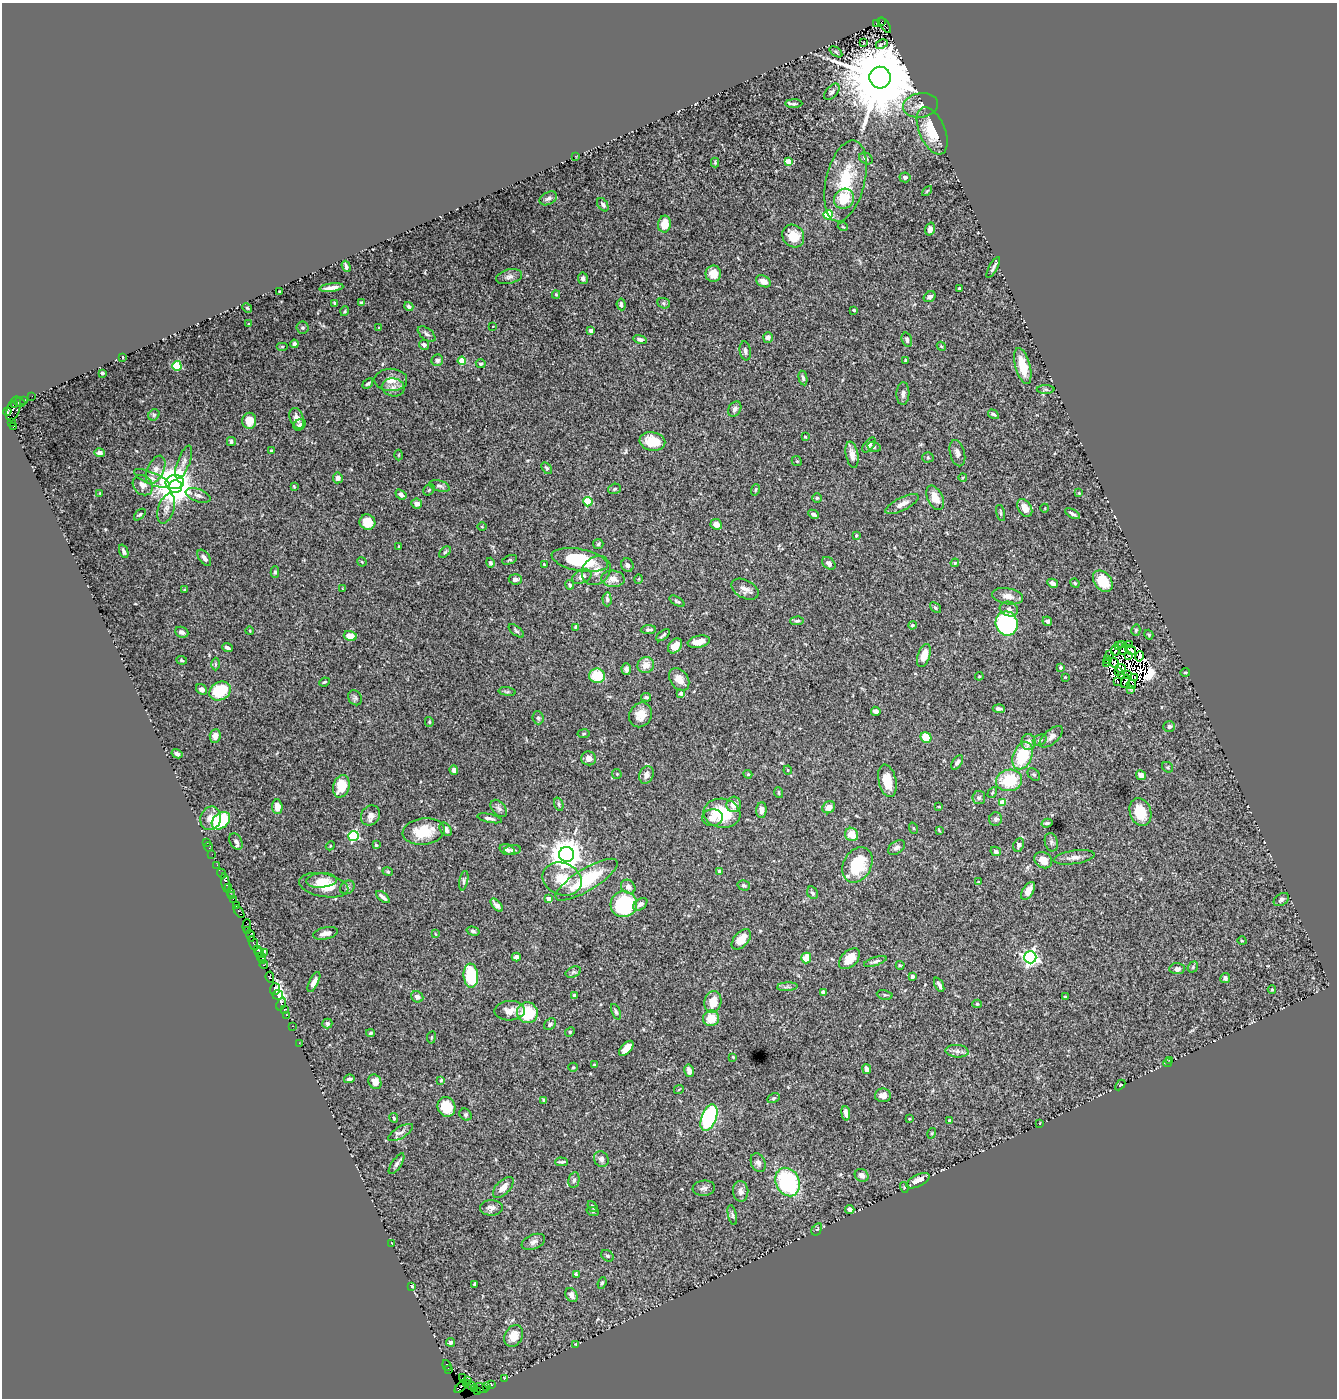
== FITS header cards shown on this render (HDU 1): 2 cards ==
NAXIS1  =                 1335
NAXIS2  =                 1396

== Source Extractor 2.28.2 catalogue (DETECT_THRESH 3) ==
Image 1335 x 1396 px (HDU 1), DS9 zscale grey, 1 PNG px = 1 image px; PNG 1339 x 1400 px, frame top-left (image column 1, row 1396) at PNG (2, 3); each listed source drawn as its Kron ellipse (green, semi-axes under 4 px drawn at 4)
Background 0.859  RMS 0.027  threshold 0.082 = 3 sigma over >= 5 px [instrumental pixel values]
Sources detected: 454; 14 with non-positive FLUX_AUTO (blend fragments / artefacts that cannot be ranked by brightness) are neither listed nor drawn; the other 440 listed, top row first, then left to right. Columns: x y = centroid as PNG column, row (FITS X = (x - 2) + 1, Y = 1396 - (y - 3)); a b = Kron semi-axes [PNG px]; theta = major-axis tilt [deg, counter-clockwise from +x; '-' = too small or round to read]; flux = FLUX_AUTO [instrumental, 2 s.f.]
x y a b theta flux
882 21 4 2 - 230
876 23 3 3 - 140
885 25 9 4 -55 430
863 43 3 2 - 1.1
882 44 6 3 26 4.8
836 52 7 4 -36 2.8
880 78 11 10 - 31000
832 92 10 5 48 5.2
794 104 8 4 1 3.6
920 105 17 12 7 16
932 131 25 13 -67 58
575 156 2 2 - 1.3
866 158 7 5 -32 5.3
788 161 4 4 - 39
715 163 5 4 - 2.1
905 177 5 5 - 4.8
845 181 41 19 77 96
927 191 6 3 45 1.8
548 198 9 6 27 5.9
844 199 10 9 - 44
603 205 7 4 -55 5.3
828 215 4 4 - 110
665 224 8 6 81 27
843 227 5 3 - 1.6
930 229 6 4 74 6.4
793 236 12 10 -54 34
346 266 6 3 -71 4.9
993 268 12 3 61 5
713 274 8 7 - 17
509 277 13 7 14 8.5
583 278 6 5 - 4.8
763 281 8 5 -30 11
331 288 12 3 8 9.6
959 288 3 2 - 2
280 291 3 2 - 1.7
556 294 4 3 - 2
930 297 6 5 - 5.6
361 302 3 2 - 1.9
335 303 4 2 - 2.6
664 303 6 5 - 3
621 304 6 4 -83 4.6
409 306 5 4 - 4.7
247 308 5 4 - 2.2
854 310 3 3 - 2.3
345 311 5 3 - 1.7
249 324 3 2 - 1.4
493 326 3 2 - 1
303 327 6 6 - 3.3
379 327 3 3 - 1.9
591 331 4 3 - 12
427 334 10 5 -37 5.7
768 337 5 5 - 7.5
640 339 7 4 -13 5.1
907 340 7 5 -73 5.3
294 344 4 4 - 4.4
424 345 5 5 - 5.1
282 346 6 4 0 2
941 346 5 3 - 1.8
745 351 9 5 -79 5.8
123 357 3 2 - 1.7
437 360 6 5 - 5.5
905 360 3 2 - 1.6
462 361 4 4 - 42
481 364 5 4 - 2.9
177 366 5 4 - 100
1023 366 18 7 -75 44
102 373 3 3 - 2.9
803 378 7 4 -79 4.6
391 380 16 11 0 21
368 384 6 3 41 3.1
393 387 11 9 -10 12
1046 389 9 4 0 3.5
903 394 11 6 87 8.6
32 396 2 2 - 21
24 400 3 3 - 64
20 403 6 3 -13 140
15 405 4 2 - 99
13 409 13 6 70 520
735 409 8 6 58 6.1
7 411 4 3 - 130
993 414 6 4 -29 3.1
154 415 6 5 - 3.1
297 418 11 7 -70 10
249 421 8 7 - 24
12 423 4 3 - 50
300 425 6 5 - 3.6
13 426 3 3 - 170
805 437 3 2 - 1.6
231 441 4 4 - 3.6
652 441 13 9 -11 43
869 445 9 5 52 6.5
874 447 7 5 -16 4.1
271 451 3 2 - 2
99 453 5 4 - 5.6
957 453 13 7 -75 9.3
398 455 5 3 - 1.5
852 455 13 6 -79 12
928 457 5 5 - 2.2
797 461 5 4 - 2.6
184 462 17 6 69 9.9
547 468 6 4 -57 4.2
155 470 15 8 64 17
963 477 4 3 - 1.6
338 478 5 5 - 7.3
152 479 19 6 -23 12
175 482 9 7 3 1900
143 485 11 9 -47 13
439 486 10 5 -17 4.8
175 487 7 6 - 3800
294 487 4 3 - 1.9
614 489 6 5 - 3.3
429 490 6 5 - 2.8
755 490 6 4 72 2.4
100 493 3 3 - 1.9
1079 493 3 3 - 1
401 494 6 4 -37 7
198 495 13 6 -20 8.1
817 498 4 4 - 2.7
935 498 13 7 -64 25
588 502 4 4 - 83
417 504 5 5 - 9.7
902 504 18 6 27 15
1025 508 10 6 -57 14
1045 508 4 3 - 1.3
166 509 15 8 72 12
1001 513 8 3 -75 2.6
814 514 6 3 -26 4.7
1072 514 8 4 -29 5.4
140 515 7 4 44 3.1
367 522 8 7 - 31
716 524 6 5 - 13
482 527 5 3 - 1.4
856 535 3 3 - 2.8
598 544 5 5 - 2.9
399 546 4 2 - 1.4
124 551 7 3 -68 4.4
445 552 7 4 44 2.9
204 558 9 5 -54 8.6
510 560 8 4 20 2.7
580 560 28 11 -11 110
362 562 5 3 - 1.7
490 563 5 4 - 5.1
829 563 7 5 -42 7.8
955 563 4 4 - 2.1
544 565 3 2 - 1.6
627 565 7 6 - 5.3
596 571 16 13 47 20
275 572 6 4 -89 3.3
582 577 10 6 26 12
515 579 6 5 - 7.1
613 579 11 8 -4 15
639 579 5 3 - 1.6
1103 581 12 8 -53 52
1053 583 5 4 - 8.8
1075 583 5 4 - 2.2
570 585 5 4 - 3.3
342 589 3 2 - 1.1
745 589 14 9 -27 12
184 590 3 3 - 1.9
1008 596 16 8 -10 16
607 599 7 4 -88 3.3
677 601 8 4 -29 3.9
935 608 6 4 -40 3.2
1009 609 9 7 -17 8
797 621 7 4 2 3.1
1047 621 5 4 - 5.7
1007 623 12 11 - 210
912 625 4 4 - 3
575 627 3 2 - 1.6
648 630 8 4 4 5.9
1136 630 5 4 - 3.6
250 631 4 3 - 1.5
516 631 9 4 -39 3.7
182 632 7 5 -21 6.6
663 635 8 2 41 3.5
1149 635 5 4 - 2.7
350 636 7 5 -14 24
699 642 11 6 11 17
1121 644 4 2 - 0.54
1130 644 3 2 - 2.1
675 646 8 6 48 18
1119 646 3 2 - 1.9
227 648 5 3 - 4.8
1115 650 5 4 - 0.11
1124 650 4 2 - 0.6
1131 650 6 2 -31 1.3
924 655 12 6 71 23
1109 655 3 2 - 1.1
1129 655 3 2 - 1.3
1139 656 5 3 - 2.8
1107 659 3 2 - 4.8
182 660 5 4 - 2.7
1114 663 5 2 - 0.28
215 664 6 4 -89 2.6
1107 664 2 2 - 0.71
646 665 8 7 - 17
1060 667 4 3 - 4.5
1121 668 5 3 - 0.94
626 669 6 4 -87 6.9
1119 672 4 2 - 2.5
1185 672 4 2 - 1.6
1127 675 4 2 - 3.6
597 676 8 7 - 54
979 676 4 4 - 1.9
1122 676 2 2 - 2.6
1065 677 3 2 - 1.2
1135 678 3 2 - 3.1
679 679 12 9 -54 18
1125 681 7 2 73 1.2
324 682 5 3 - 2.5
1118 682 2 2 - 5.7
1131 684 5 2 - 1.4
201 689 6 5 - 7.8
1131 689 4 2 - 0.98
220 691 11 9 30 70
507 692 8 3 -8 2.9
681 693 4 4 - 4.4
646 697 5 4 - 3.6
355 698 8 6 -56 4.3
999 709 6 3 -4 4.6
876 711 5 4 - 5.5
641 715 13 11 58 23
538 718 6 5 - 3.3
429 722 5 4 - 2.5
1169 726 6 5 - 5
584 734 6 4 8 2.5
215 736 7 5 85 11
926 737 6 5 - 36
1051 737 14 7 41 9.7
1040 740 7 5 20 4.1
1028 742 8 7 - 14
177 754 5 4 - 4.8
1023 756 14 9 68 77
589 758 7 7 - 11
957 762 8 4 56 5.1
1167 767 6 5 - 2.7
454 770 4 4 - 8.6
788 770 4 4 - 1.7
617 774 5 4 - 2.3
748 774 4 4 - 2
1034 774 7 5 -46 3.6
646 775 9 7 68 9.5
1141 775 5 4 - 7.7
1009 780 13 10 11 79
887 781 16 8 -77 30
341 786 11 8 74 38
779 793 5 3 - 1.8
992 793 6 3 58 2
979 798 6 6 - 4.4
1003 802 4 4 - 37
559 804 7 4 -71 3
734 804 8 7 - 14
277 807 7 5 -84 17
829 807 6 5 - 13
939 807 3 2 - 1.6
499 808 10 6 -48 6.7
761 810 8 5 88 9.4
1140 812 14 10 -72 46
722 813 18 14 -8 77
370 815 10 9 - 12
211 818 12 10 68 15
489 818 12 4 -12 6
712 818 10 8 3 11
996 819 7 6 - 5.1
221 821 10 7 41 120
1047 823 5 3 - 2.9
913 828 6 3 -71 2
446 829 7 5 -51 11
939 830 4 2 - 1.7
424 831 21 13 7 55
852 834 7 6 - 25
353 836 5 5 - 180
236 841 8 6 -60 5.8
206 842 2 2 - 15
1051 842 9 6 -75 5
376 845 3 3 - 1.6
1019 845 7 5 64 5.2
330 846 5 3 - 1.7
208 847 5 2 - 17
896 848 9 6 35 6.3
507 850 8 5 -18 5.2
513 850 8 4 5 4.2
996 851 5 4 - 5
212 854 2 2 - 12
567 854 7 7 - 3300
1074 857 20 6 8 12
1043 860 9 7 -29 16
217 865 2 2 - 22
857 865 18 14 61 83
720 871 4 3 - 7.1
388 872 5 4 - 2.4
221 873 5 3 - 190
562 879 20 16 -22 42
321 880 15 7 5 28
586 880 36 11 31 100
464 881 10 4 78 3.7
979 882 4 4 - 1.6
225 883 9 3 -80 79
324 885 25 11 -11 39
744 885 6 5 - 4.2
347 887 8 6 39 4.2
628 887 8 6 -42 9.5
228 888 3 3 - 63
1028 891 10 5 60 14
230 892 3 2 - 34
813 893 6 5 - 5.1
232 896 3 2 - 43
383 897 8 3 -40 6.6
233 899 2 2 - 59
549 899 4 4 - 14
1281 900 8 5 33 5.5
624 904 13 13 - 190
640 904 8 5 38 7.5
497 905 8 4 -48 7.2
236 906 3 2 - 58
239 912 7 3 -56 140
247 926 7 3 85 140
248 931 4 2 - 88
473 931 6 4 -16 3.4
325 933 13 6 12 10
435 934 4 3 - 1.5
250 936 6 3 -73 62
741 939 12 7 49 23
1242 941 5 3 - 1.6
253 943 7 3 -67 210
257 950 4 3 - 180
259 953 4 3 - 83
264 953 3 2 - 57
261 957 4 2 - 61
516 957 4 4 - 5.8
1030 957 6 6 - 610
806 958 5 5 - 26
850 959 13 7 43 28
263 961 4 2 - 70
875 961 12 3 18 4.4
264 965 4 3 - 55
900 965 4 2 - 2.4
1193 967 6 5 - 2.6
1177 969 7 5 -3 6.7
573 972 8 5 24 4
471 976 12 7 -85 120
912 976 4 3 - 9.9
270 977 6 4 -83 130
1225 978 5 5 - 4.2
314 982 11 4 63 10
939 985 8 3 -63 5.5
787 987 10 4 4 4.3
275 989 6 5 - 120
1272 989 4 3 - 1.8
823 992 4 4 - 7.1
278 995 5 5 - 68
574 995 4 3 - 2.7
885 995 8 4 -10 3.4
1066 996 4 2 - 1.9
417 997 6 5 - 8.3
713 1002 11 8 78 29
281 1004 6 3 70 42
977 1004 4 4 - 2.2
284 1009 3 2 - 45
510 1011 15 9 3 16
616 1012 8 4 -69 3.4
527 1013 10 10 - 74
286 1015 3 2 - 67
711 1018 8 8 - 31
327 1024 5 5 - 5.5
550 1024 6 5 - 4.7
292 1026 2 2 - 19
570 1032 5 4 - 2
370 1033 4 3 - 2.7
431 1037 6 3 81 1.8
299 1043 2 2 - 18
626 1048 9 5 48 21
957 1051 11 6 -6 8.4
733 1057 3 2 - 1.5
1170 1060 3 2 - 1.6
1168 1063 4 4 - 2.1
594 1065 4 3 - 1.9
573 1067 5 4 - 2.3
867 1069 5 3 - 6.2
689 1071 6 4 -77 9.6
349 1079 5 3 - 4.7
441 1080 4 4 - 2.4
375 1082 8 6 -61 17
1120 1085 6 3 45 1.6
679 1089 5 3 - 1.6
883 1095 8 7 - 12
774 1098 6 4 27 3
544 1100 4 3 - 3.5
446 1107 10 9 - 47
846 1113 7 3 -83 7.7
465 1115 6 5 - 3.7
709 1117 14 7 69 220
394 1118 5 4 - 3.3
909 1119 3 2 - 1.9
949 1120 3 3 - 1.6
1040 1123 3 2 - 1.5
401 1132 14 5 30 8.2
932 1133 5 3 - 1.5
601 1159 8 7 - 6.9
562 1162 6 2 0 3.1
758 1163 10 7 -67 8
397 1164 12 5 56 5.4
862 1175 7 6 - 8.6
574 1180 8 5 78 5.1
918 1181 12 6 26 19
787 1182 15 12 -64 210
503 1187 13 6 46 15
904 1187 5 3 - 2.2
704 1188 11 7 6 6.4
741 1191 10 7 -88 9.3
592 1206 6 4 -54 3
491 1208 11 7 2 8.9
850 1209 4 3 - 4.6
593 1212 6 4 -19 2.7
732 1215 10 4 -77 3.9
817 1229 6 4 58 3.8
533 1242 12 7 23 8.2
392 1243 3 2 - 1.1
607 1256 7 5 -38 4
576 1274 4 3 - 2.7
602 1283 6 4 68 2.8
474 1284 4 3 - 3.3
412 1286 3 3 - 3.6
571 1295 7 5 -62 9
514 1336 11 8 62 25
450 1342 4 3 - 4.5
575 1344 4 3 - 1.7
447 1365 6 3 -70 64
449 1370 3 2 - 39
462 1378 2 2 - 22
505 1378 2 2 - 29
467 1380 3 2 - 600
466 1384 3 2 - 250
491 1384 3 2 - 1.3
471 1386 2 2 - 25
486 1386 2 2 - 35
461 1387 7 4 46 340
474 1388 3 2 - 43
481 1388 7 4 -20 56
477 1391 3 2 - 26
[14 non-positive-flux detections neither listed nor drawn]